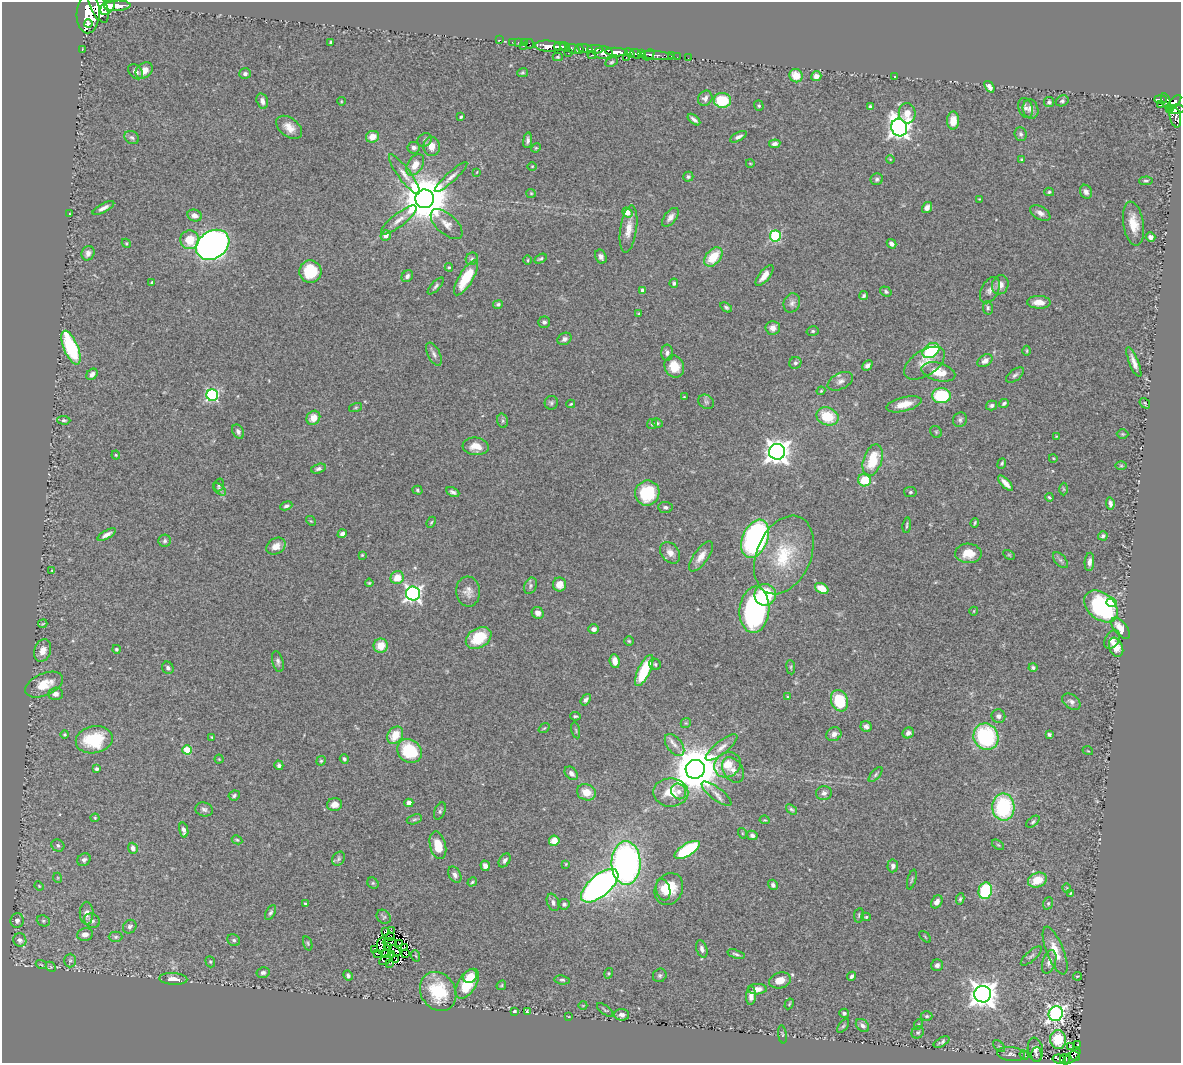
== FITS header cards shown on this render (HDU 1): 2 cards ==
NAXIS1  =                 1179
NAXIS2  =                 1061

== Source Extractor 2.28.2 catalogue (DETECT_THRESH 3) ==
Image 1179 x 1061 px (HDU 1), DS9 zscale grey, 1 PNG px = 1 image px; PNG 1183 x 1065 px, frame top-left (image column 1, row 1061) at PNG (2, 2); each listed source drawn as its Kron ellipse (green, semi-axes under 4 px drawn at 4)
Background 0.564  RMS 0.039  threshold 0.116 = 3 sigma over >= 5 px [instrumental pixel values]
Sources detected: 424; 2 with non-positive FLUX_AUTO (blend fragments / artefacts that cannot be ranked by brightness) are neither listed nor drawn; the other 422 listed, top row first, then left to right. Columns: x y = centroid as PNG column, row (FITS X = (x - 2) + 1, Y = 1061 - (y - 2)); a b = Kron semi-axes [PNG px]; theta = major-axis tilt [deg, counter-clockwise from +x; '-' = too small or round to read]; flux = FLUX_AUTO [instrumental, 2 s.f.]
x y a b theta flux
98 6 17 8 -65 3700
117 6 13 5 2 1900
108 7 9 5 48 1800
88 14 19 11 88 6700
88 24 4 2 - 510
500 40 3 2 - 6.8
331 42 3 3 - 3.9
512 42 2 2 - 7.5
518 42 2 2 - 18
524 43 2 2 - 14
529 44 5 2 - 20
523 46 3 2 - 13
548 46 13 5 -3 1600
560 47 6 4 -4 1500
565 47 5 3 - 630
573 49 6 4 -30 380
579 49 4 3 - 260
585 49 8 4 -17 450
595 49 8 3 -3 480
82 50 3 2 - 9.9
616 52 11 4 -2 2300
568 53 3 2 - 87
603 53 9 6 2 1600
630 53 5 4 - 690
641 53 4 3 - 450
636 54 6 4 -20 920
592 55 4 3 - 110
649 55 6 4 45 250
657 55 17 3 -5 290
671 56 3 2 - 4.4
558 57 5 4 - 3.5
626 57 2 2 - 25
677 57 2 2 - 7.9
688 58 2 2 - 8.3
611 62 6 4 27 4.1
144 71 9 7 41 23
136 72 8 6 -45 10
523 73 5 4 - 3.5
245 74 6 5 - 7.4
796 76 7 6 - 42
816 76 5 5 - 18
895 76 3 2 - 1.8
989 87 6 4 -53 13
705 98 8 7 - 11
1161 99 6 3 -2 120
722 100 8 7 - 100
262 101 8 5 -75 13
341 101 4 3 - 2
1062 101 7 5 28 5.2
1166 101 8 4 -74 250
1049 102 5 5 - 5.7
1174 102 9 4 47 460
1161 104 4 3 - 8.8
759 106 5 4 - 4.1
870 107 4 4 - 11
1025 108 10 7 -70 10
1169 108 2 2 - 48
1031 109 10 7 -72 13
1176 109 8 4 4 210
907 113 10 8 -83 36
461 117 3 2 - 3.1
1175 117 10 5 -78 220
694 119 7 3 -40 9
953 120 9 6 89 28
289 127 14 9 -38 28
899 128 9 8 - 1700
1021 134 7 6 - 6.6
132 137 8 6 -29 7.2
372 137 6 5 - 32
738 137 9 4 28 8.5
425 140 7 6 - 6.5
528 140 8 4 82 8
775 144 5 4 - 9
432 146 9 8 - 25
414 148 6 6 - 8.5
536 148 5 4 - 2.9
890 159 4 3 - 2.1
1022 160 4 4 - 3.6
750 163 4 3 - 2.1
415 165 12 7 56 30
532 166 5 3 - 2
477 172 3 2 - 1.5
404 174 24 6 -53 22
451 177 21 5 42 15
688 177 5 5 - 5.4
877 179 6 6 - 6
1146 181 7 4 3 4
1049 192 5 4 - 3.8
1086 192 7 5 -59 10
531 193 5 4 - 2.8
425 199 9 9 - 13000
979 199 2 2 - 1.4
103 208 12 4 28 13
927 208 6 4 56 10
627 212 6 4 -39 36
1040 213 11 6 -29 14
69 214 3 2 - 1.7
195 216 7 5 -21 14
670 217 11 6 51 13
399 220 22 6 38 22
447 224 19 10 -42 23
1133 224 22 10 -81 44
628 229 24 8 82 30
386 235 5 5 - 18
775 236 5 5 - 240
1151 237 5 4 - 13
190 240 9 9 - 55
126 243 5 3 - 2.7
891 244 5 4 - 11
213 245 18 13 34 2000
88 253 7 6 - 11
601 257 7 5 -64 9.2
713 257 11 7 49 69
472 259 6 6 - 5.6
540 259 6 4 28 4.6
528 260 5 3 - 2.6
449 267 4 3 - 3.2
310 272 11 11 - 95
407 276 6 5 - 7.9
764 276 13 5 51 25
466 278 20 7 59 68
152 282 4 3 - 3.7
674 283 5 4 - 4.5
1000 285 10 8 69 19
436 286 11 4 47 6.6
643 290 4 4 - 13
990 290 14 8 62 15
886 292 6 4 -35 5.6
864 296 5 4 - 4.5
1039 302 12 6 -1 28
792 303 10 8 65 11
498 304 5 4 - 5.8
726 307 6 4 -33 5.3
988 308 7 5 -78 5.3
639 314 3 3 - 2.4
544 322 6 5 - 6.7
773 328 7 6 - 15
813 331 6 5 - 4.7
564 339 7 6 - 9.6
71 348 18 7 -67 210
931 350 9 6 35 190
1027 351 5 3 - 2.7
667 353 8 6 -89 8
434 354 12 6 -63 10
985 361 8 5 33 13
1134 362 16 4 -68 17
795 363 6 5 - 6.4
925 363 23 12 34 33
867 365 6 4 43 8.9
674 366 11 9 -65 45
938 372 17 9 -15 43
92 374 6 5 - 12
1015 375 10 5 38 6.9
840 381 13 8 27 14
821 391 4 3 - 2.7
212 395 6 6 - 420
941 396 9 7 -1 140
684 397 3 3 - 2.4
706 402 8 6 -37 6.7
551 403 7 6 - 5.6
1004 403 5 3 - 4.5
1145 403 6 4 -51 3.8
571 404 4 3 - 2.8
904 404 18 7 14 38
992 405 5 4 - 6.2
356 407 7 3 19 2.8
827 416 11 8 -21 80
313 418 7 6 - 29
64 420 6 4 -4 5.3
960 420 7 6 - 6.9
503 421 7 5 -74 5.8
657 423 5 4 - 3.5
652 424 5 5 - 3.9
238 432 7 5 -62 7.9
936 432 6 5 - 4.3
1123 434 6 5 - 3.2
1057 436 4 2 - 2
476 446 13 9 -5 32
777 452 8 8 - 2500
116 455 4 3 - 2.5
1053 458 4 3 - 1.8
873 460 16 9 72 80
1002 463 5 4 - 3.9
1121 466 6 4 -1 3.8
318 469 7 4 17 6.1
864 480 6 6 - 67
1006 483 10 4 -46 18
219 485 6 4 73 4.7
219 489 7 4 -44 6.3
1063 489 6 4 -89 3.7
417 490 5 4 - 4.2
453 492 7 4 -24 6.8
910 492 6 5 - 4.9
647 493 12 12 - 140
1049 497 4 3 - 3.3
1110 503 6 4 -81 8.3
286 506 6 4 22 5.9
665 507 7 5 -4 6.7
311 521 5 4 - 3.3
431 522 6 4 67 3.3
975 523 5 3 - 3.2
907 525 7 2 81 3.8
107 534 10 4 29 13
342 534 5 4 - 7.8
1103 536 5 4 - 5.9
755 539 20 12 68 630
165 541 6 6 - 5.5
276 546 10 7 33 23
670 553 12 8 -52 18
968 553 13 10 -2 42
362 555 4 4 - 2.8
784 555 41 27 66 150
1009 555 6 4 -29 3.3
701 556 18 7 55 24
1060 560 9 5 -48 7.3
1089 562 9 4 86 12
52 571 4 4 - 2.7
397 578 7 6 - 40
369 583 4 4 - 3
560 584 7 6 - 28
530 586 8 6 68 5.9
822 588 7 5 -30 45
468 592 15 12 -85 22
413 594 7 7 - 890
765 595 11 10 - 150
1111 602 5 4 - 100
1101 606 19 13 -41 330
754 610 23 15 85 500
974 611 4 3 - 1.8
538 613 6 5 - 13
43 624 5 3 - 3
1121 628 12 6 -51 36
594 629 5 5 - 12
479 638 14 9 34 83
1112 640 10 7 57 13
629 641 5 4 - 3.5
381 646 7 7 - 42
1116 647 10 6 -67 34
116 649 4 4 - 5.4
43 651 12 8 70 23
615 661 7 5 -83 21
278 662 11 5 -76 7.8
655 664 6 5 - 4.2
791 667 7 3 -83 3.4
1033 667 4 4 - 5.4
168 668 6 5 - 6.8
644 670 17 6 65 140
44 685 20 11 24 58
56 694 7 6 - 13
788 697 4 4 - 2.9
586 700 6 4 53 7.1
839 701 11 8 -69 120
1071 702 10 7 -37 10
575 716 5 3 - 4.2
998 716 7 6 - 9.1
686 723 5 5 - 3.3
866 726 6 5 - 9.9
544 728 6 3 36 2.9
576 730 8 3 -77 3.3
908 733 6 5 - 11
65 734 4 4 - 3.8
834 734 8 6 31 15
1049 734 4 3 - 7.1
395 735 9 7 53 46
212 737 3 3 - 2.7
986 737 13 12 - 260
94 740 18 13 11 140
675 745 13 7 -52 16
721 747 19 6 39 21
187 750 4 4 - 100
409 751 13 11 -38 130
1088 751 5 3 - 2.2
219 759 4 4 - 2.7
344 759 5 4 - 6.2
321 761 5 4 - 3.7
279 765 5 4 - 6.4
727 765 14 12 35 44
97 769 3 3 - 5.5
695 769 10 9 - 13000
733 770 14 9 -56 20
571 773 8 5 -46 11
875 775 9 4 46 5.3
678 791 8 7 - 15
586 792 9 8 - 36
671 792 17 14 -1 65
824 793 8 7 - 10
717 794 18 6 -37 16
234 795 6 5 - 5.5
409 803 4 4 - 28
335 804 8 6 12 19
1003 807 13 11 -88 240
204 809 9 7 -16 8.4
791 809 6 4 -38 4.3
440 811 9 5 66 5.7
95 818 4 4 - 2.6
414 819 8 4 19 5.2
765 820 5 3 - 2.6
1033 822 8 4 39 5
184 830 7 4 -77 9.3
742 833 5 3 - 2.5
752 835 5 4 - 9.5
237 840 5 3 - 3.4
554 841 5 5 - 37
58 845 7 5 -33 7.5
438 845 14 8 -76 49
998 845 7 3 -36 3.5
133 848 5 4 - 12
687 850 14 6 31 230
339 859 7 6 - 5.8
84 860 7 6 - 7.6
505 860 8 5 56 8.3
626 863 22 14 -89 970
566 864 4 3 - 2.2
485 866 5 4 - 14
893 866 6 5 - 10
455 875 9 6 -62 9.6
58 878 5 3 - 2.4
912 880 10 3 75 4.1
1037 880 9 7 19 50
472 882 5 4 - 3.6
373 883 6 5 - 4
773 885 5 4 - 8
39 886 5 4 - 2.7
600 886 22 10 40 1400
1067 888 4 4 - 2.5
669 889 16 13 64 63
663 890 11 7 -76 22
985 891 8 6 77 170
1071 893 4 3 - 2.5
960 899 6 4 78 3.8
553 902 9 6 -68 9.5
937 902 7 5 56 14
1048 903 6 5 - 4
305 904 4 3 - 3.5
564 904 5 5 - 6
87 913 11 7 89 16
270 913 8 4 61 5.8
859 915 7 5 82 4.4
384 917 8 6 -43 5.3
866 917 5 4 - 3.6
17 921 7 6 - 14
43 921 7 5 -21 5.2
92 921 8 6 -31 10
130 927 7 6 - 9
386 931 3 2 - 3.5
391 931 2 2 - 1.3
85 934 8 6 9 15
391 936 3 2 - 1.6
116 937 7 5 1 5.1
925 937 7 2 -45 2.3
20 940 7 6 - 10
234 940 6 5 - 5.5
389 942 6 2 0 6.3
308 943 7 4 -71 4.2
399 944 3 2 - 3.1
381 945 8 4 80 5.4
387 946 3 2 - 3.4
404 947 3 2 - 2.1
702 949 9 5 -71 10
375 950 3 3 - 5.3
395 950 6 3 -41 6.8
1055 951 25 8 -68 43
378 953 3 2 - 2.8
405 953 4 2 - 3.1
386 954 4 2 - 0.83
392 954 4 3 - 6.2
736 954 9 3 -16 5.4
416 956 6 3 -70 2.7
1031 956 13 5 42 7.3
396 959 2 2 - 4.3
385 960 6 2 30 6.3
70 961 7 6 - 5.7
210 962 6 4 -68 3.6
1049 962 12 6 74 16
390 963 4 2 - 2.6
41 964 5 3 - 2.5
937 965 6 5 - 8.8
51 967 6 4 -44 3.7
263 973 6 5 - 6.8
609 973 5 4 - 3
348 975 5 4 - 6.5
660 975 7 6 - 5.9
470 976 7 6 - 21
852 976 4 3 - 5.9
1077 976 4 2 - 2
173 979 14 6 -3 21
562 980 7 4 -7 4.9
780 980 11 8 15 26
467 984 17 9 58 90
501 985 5 3 - 2.6
757 989 9 5 2 19
438 992 20 17 -56 120
983 994 8 8 - 3000
751 996 9 5 86 13
789 1004 6 3 60 2.9
583 1005 4 3 - 1.6
605 1010 10 3 -38 3.5
515 1011 3 3 - 4.8
527 1012 4 3 - 4.5
844 1013 5 4 - 4.4
1056 1014 7 7 - 960
622 1015 7 6 - 12
569 1016 4 2 - 1.8
927 1016 6 4 0 4.8
919 1024 5 3 - 2.6
862 1025 8 5 -44 8.7
843 1026 8 4 54 4.3
918 1032 6 5 - 4.8
782 1034 9 3 -82 3.3
1058 1040 9 8 - 93
942 1042 9 3 30 7.4
1078 1045 3 2 - 1.7
999 1046 7 4 -44 4.6
1071 1047 3 2 - 4.1
1035 1050 12 7 -80 14
1011 1054 14 7 -7 12
1036 1054 7 5 89 5.3
1024 1055 5 4 - 2.2
1075 1056 6 2 -56 20
1072 1057 11 4 39 16
1059 1059 6 4 -8 20
1065 1059 5 4 - 61
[2 non-positive-flux detections neither listed nor drawn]